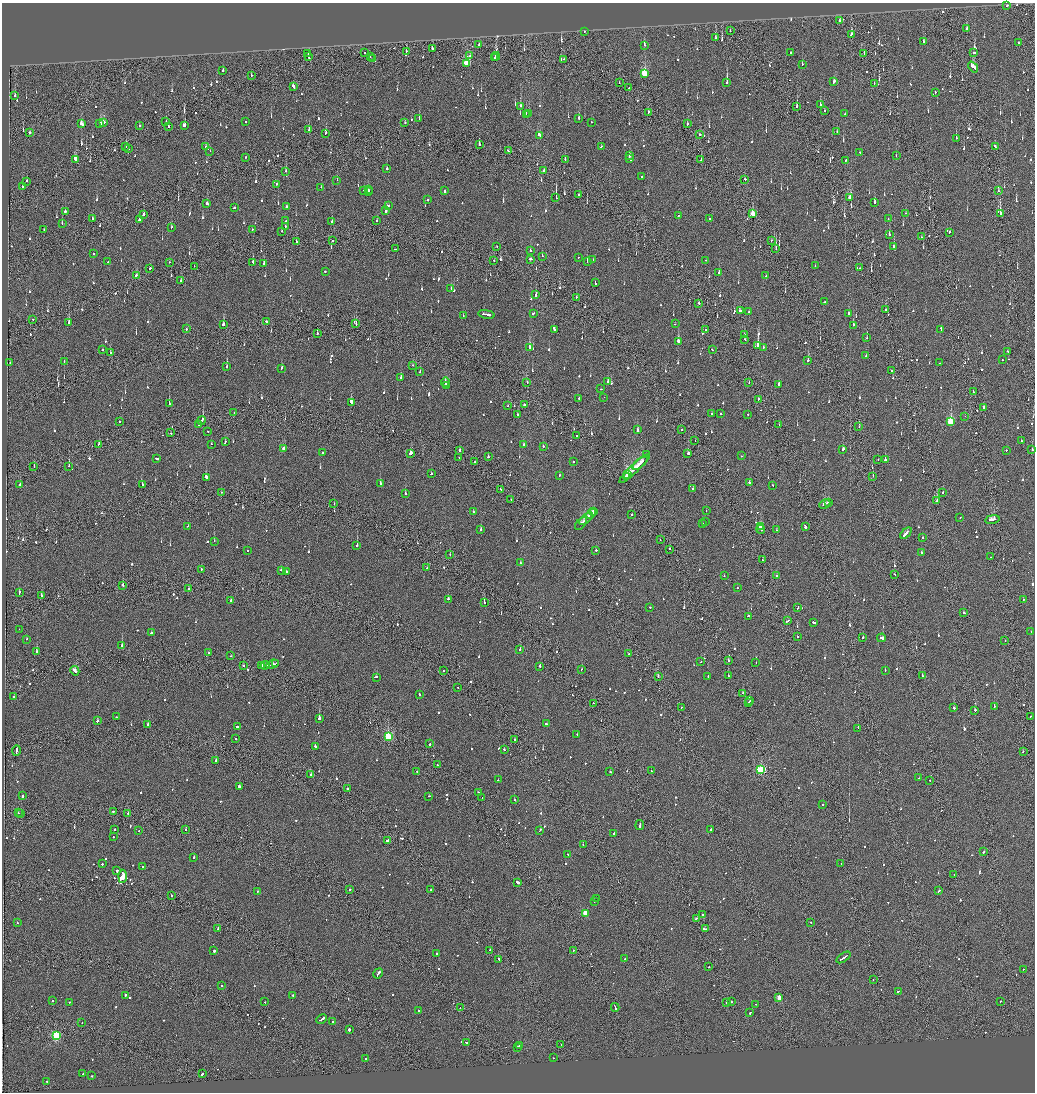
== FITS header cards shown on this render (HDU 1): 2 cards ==
NAXIS1  =                 2065
NAXIS2  =                 2180

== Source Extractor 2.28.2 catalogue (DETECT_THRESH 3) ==
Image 2065 x 2180 px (HDU 1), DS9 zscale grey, zoomed out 1/2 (1 PNG px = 2 x 2 image px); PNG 1037 x 1094 px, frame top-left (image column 1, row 2179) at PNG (2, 3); each listed source drawn as its Kron ellipse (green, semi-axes under 4 px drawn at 4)
Background -0.142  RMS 0.065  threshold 0.196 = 3 sigma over >= 5 px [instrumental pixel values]
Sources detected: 1268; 58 cannot appear on this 1/2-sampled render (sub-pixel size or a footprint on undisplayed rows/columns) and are neither listed nor drawn; of the other 1210, the 500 brightest by FLUX_AUTO listed and drawn (710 fainter detections omitted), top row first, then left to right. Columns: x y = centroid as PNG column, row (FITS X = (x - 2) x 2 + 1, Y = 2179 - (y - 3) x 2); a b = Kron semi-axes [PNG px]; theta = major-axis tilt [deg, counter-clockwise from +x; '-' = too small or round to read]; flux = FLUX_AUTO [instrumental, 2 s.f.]
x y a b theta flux
1007 5 2 2 - 680
839 20 2 1 - 95
967 28 2 2 - 290
730 31 2 2 - 84
584 32 2 1 - 180
851 34 3 2 - 160
716 38 3 2 - 120
924 41 3 2 - 130
1018 43 2 2 - 130
479 45 2 2 - 110
644 45 2 2 - 150
432 49 2 2 - 570
406 51 2 1 - 95
791 52 2 2 - 1200
365 53 2 2 - 110
864 53 2 1 - 330
974 53 2 2 - 140
308 54 3 1 - 190
470 56 2 2 - 160
496 56 4 2 - 450
308 57 3 2 - 300
370 57 2 1 - 110
373 58 2 1 - 340
495 58 2 2 - 220
564 59 2 1 - 260
467 63 4 3 - 820
802 64 2 2 - 110
973 67 6 2 -51 400
223 71 2 2 - 300
644 74 4 3 - 880
251 75 2 2 - 150
834 82 3 2 - 540
619 83 2 2 - 82
727 83 3 2 - 390
874 83 2 1 - 140
293 87 4 2 - 730
629 88 2 2 - 290
935 92 2 2 - 140
15 96 3 2 - 120
820 105 2 2 - 89
521 106 2 2 - 400
797 106 3 2 - 430
824 111 2 2 - 82
648 112 2 2 - 79
529 114 2 2 - 150
845 114 2 2 - 83
526 115 2 2 - 110
579 118 2 2 - 140
419 119 2 2 - 180
166 121 2 1 - 110
245 121 2 2 - 85
591 122 2 2 - 110
100 123 2 2 - 150
103 123 4 3 - 250
405 123 2 2 - 110
81 124 3 2 - 300
687 124 2 2 - 330
184 125 2 2 - 180
139 126 2 2 - 96
168 127 3 2 - 180
309 130 2 2 - 100
837 132 2 2 - 100
29 133 2 2 - 350
326 133 3 2 - 120
539 135 4 2 - 610
699 135 2 2 - 110
956 138 2 2 - 210
479 144 3 2 - 150
126 146 2 2 - 98
206 146 2 2 - 91
601 147 2 2 - 150
995 147 4 2 - 180
128 149 2 2 - 370
210 151 2 2 - 110
508 151 2 2 - 100
860 152 2 2 - 160
629 156 2 2 - 200
896 156 2 2 - 85
246 157 2 2 - 87
75 159 4 2 - 280
565 159 2 2 - 130
629 159 3 2 - 410
701 160 3 2 - 130
846 160 2 2 - 250
387 169 2 2 - 170
286 171 2 2 - 150
544 171 2 2 - 87
642 176 2 2 - 120
745 179 2 2 - 150
337 180 2 2 - 110
27 181 2 2 - 120
277 184 2 2 - 100
22 187 3 2 - 90
321 187 2 2 - 82
364 190 3 2 - 470
368 190 2 2 - 88
445 191 2 2 - 130
998 191 2 1 - 82
368 192 2 2 - 370
579 195 2 2 - 550
556 198 2 1 - 2800
850 198 3 2 - 260
428 200 2 2 - 88
874 203 2 2 - 310
207 204 3 2 - 190
388 206 3 2 - 120
234 207 2 2 - 160
286 207 2 2 - 180
386 210 2 2 - 370
65 211 2 2 - 150
905 213 2 1 - 90
1000 213 2 1 - 1200
144 214 2 2 - 110
752 214 3 2 - 310
678 215 2 1 - 150
92 218 2 2 - 210
709 218 2 2 - 130
888 219 2 2 - 110
139 220 2 2 - 130
377 220 2 1 - 88
285 221 2 2 - 86
332 221 3 2 - 180
62 223 2 2 - 130
171 227 2 2 - 110
285 227 2 2 - 100
44 229 2 2 - 80
252 230 2 2 - 89
282 231 2 1 - 140
949 232 2 2 - 110
889 235 2 2 - 320
921 237 2 2 - 83
771 240 2 2 - 140
296 241 2 1 - 380
333 241 2 1 - 96
497 246 2 1 - 93
893 247 2 2 - 110
776 248 4 2 - 100
395 249 2 2 - 100
530 251 2 2 - 79
94 254 2 2 - 370
542 256 2 1 - 91
578 257 2 2 - 170
531 259 3 2 - 370
593 259 2 2 - 620
494 260 2 1 - 97
706 260 2 1 - 86
587 261 3 2 - 92
108 262 2 1 - 120
170 262 2 1 - 92
253 262 2 2 - 350
264 263 2 2 - 200
194 266 2 1 - 160
815 266 2 2 - 95
150 268 2 2 - 90
860 268 3 2 - 160
325 272 2 2 - 140
719 272 2 2 - 130
136 275 2 2 - 130
766 276 2 1 - 170
181 281 2 2 - 130
595 283 3 2 - 250
451 289 2 2 - 88
536 295 2 2 - 88
576 297 2 1 - 350
824 302 3 1 - 170
699 303 2 2 - 130
885 310 2 2 - 78
740 311 2 2 - 670
749 312 2 1 - 370
533 313 2 2 - 85
486 314 8 2 -9 590
849 314 2 2 - 270
463 316 2 1 - 89
33 319 2 2 - 110
266 321 3 2 - 270
69 323 2 2 - 190
223 324 2 2 - 290
356 324 2 1 - 160
675 324 2 1 - 83
853 325 2 2 - 530
186 329 2 1 - 510
554 329 3 2 - 270
941 329 3 2 - 230
706 330 2 2 - 120
317 334 2 2 - 140
744 334 2 1 - 340
867 338 2 2 - 86
745 340 2 2 - 110
678 342 4 2 - 1100
758 346 2 2 - 1800
529 347 2 2 - 1100
763 347 2 2 - 350
102 350 2 2 - 79
712 350 2 2 - 110
1008 351 3 2 - 200
110 353 2 2 - 150
866 356 2 2 - 430
808 360 2 2 - 290
1002 360 2 2 - 88
10 362 2 2 - 92
64 362 2 2 - 84
940 363 2 2 - 92
413 365 2 2 - 100
227 367 3 2 - 260
281 368 2 2 - 200
420 371 2 1 - 110
891 371 2 2 - 270
401 377 2 2 - 220
608 381 2 2 - 81
445 382 4 2 - 300
749 382 2 1 - 140
527 383 2 1 - 110
779 384 2 2 - 320
446 386 2 2 - 150
600 389 2 2 - 210
973 392 2 1 - 120
604 397 2 1 - 170
579 399 2 1 - 130
758 399 2 2 - 120
351 402 3 2 - 950
169 403 2 2 - 200
524 405 2 2 - 240
508 406 2 2 - 85
984 407 3 2 - 94
234 413 2 2 - 110
712 414 2 2 - 1700
720 414 2 2 - 110
748 414 2 1 - 88
517 415 2 2 - 120
965 416 2 1 - 120
202 420 5 2 - 530
120 422 2 2 - 160
950 422 3 3 - 850
199 424 3 1 - 480
779 425 2 2 - 730
859 427 2 1 - 81
638 430 3 2 - 290
682 430 2 1 - 80
208 431 2 2 - 85
171 433 2 2 - 110
577 435 2 1 - 130
695 441 2 1 - 92
1021 441 2 2 - 230
225 442 3 2 - 150
99 444 2 2 - 130
211 444 2 2 - 140
523 445 2 2 - 150
543 446 2 2 - 130
284 449 3 2 - 190
843 449 3 2 - 120
459 450 2 2 - 230
1006 450 2 2 - 96
1032 450 2 2 - 210
322 452 2 2 - 83
411 453 3 2 - 170
688 453 3 2 - 220
646 455 2 2 - 93
741 456 2 2 - 110
459 457 2 1 - 97
488 457 2 2 - 280
157 458 3 2 - 210
878 459 2 2 - 98
885 460 2 2 - 1900
574 461 2 2 - 160
475 462 2 1 - 100
640 463 9 2 39 650
34 466 2 1 - 90
69 466 2 2 - 110
634 468 20 2 44 1000
431 474 2 2 - 160
559 475 2 2 - 99
628 475 3 2 - 530
626 476 2 2 - 500
873 476 2 1 - 130
206 477 2 2 - 1500
749 483 2 2 - 100
142 484 2 2 - 110
380 484 2 2 - 260
20 485 2 2 - 81
772 485 2 2 - 110
693 488 2 2 - 110
500 489 2 1 - 81
221 492 2 1 - 80
405 493 3 2 - 170
943 493 2 1 - 150
511 499 2 2 - 110
937 500 2 1 - 83
828 502 3 2 - 160
334 503 2 1 - 81
825 504 6 2 28 320
594 511 4 2 - 140
706 511 2 2 - 93
473 512 2 2 - 320
591 514 5 2 - 330
632 515 2 2 - 130
960 517 2 2 - 100
586 519 8 1 44 520
992 520 7 2 9 390
705 522 2 2 - 82
581 524 8 2 50 330
703 524 2 2 - 120
188 526 2 1 - 80
761 526 3 2 - 120
805 526 3 2 - 1600
481 529 3 2 - 440
761 529 4 2 - 1800
776 530 2 1 - 84
906 533 7 2 45 510
923 538 2 1 - 92
660 540 2 1 - 81
214 541 2 1 - 230
357 546 2 2 - 500
669 549 2 1 - 100
596 550 2 2 - 130
247 551 2 2 - 91
922 553 2 2 - 110
450 554 2 1 - 94
990 557 2 1 - 170
763 560 2 1 - 300
521 563 2 2 - 85
427 568 2 2 - 230
201 569 2 2 - 84
281 570 2 2 - 170
287 572 2 2 - 160
895 574 2 2 - 89
724 576 2 2 - 99
777 576 2 1 - 110
123 586 3 1 - 370
737 588 2 2 - 110
189 589 2 2 - 150
19 592 3 2 - 250
41 595 3 2 - 240
448 599 2 2 - 640
1023 599 2 2 - 97
231 600 3 2 - 120
484 603 2 2 - 250
650 607 2 2 - 470
798 608 3 2 - 160
964 613 2 2 - 210
748 616 2 2 - 120
788 621 4 1 - 320
813 622 3 2 - 320
19 629 2 2 - 140
1031 632 2 1 - 95
151 633 3 2 - 110
798 636 2 2 - 110
863 638 2 2 - 150
881 638 4 2 - 300
26 639 2 2 - 130
1005 641 2 1 - 130
122 646 2 2 - 600
520 649 2 2 - 120
37 652 2 2 - 770
209 653 2 1 - 97
629 654 2 2 - 100
231 656 2 1 - 140
701 661 2 2 - 85
728 661 2 2 - 150
756 663 2 2 - 330
272 664 6 2 22 750
276 664 4 1 - 390
262 665 2 2 - 250
265 665 4 1 - 310
243 666 2 2 - 490
540 666 2 2 - 390
581 669 2 2 - 85
885 670 2 2 - 130
75 671 5 2 - 930
443 671 2 2 - 120
728 676 2 1 - 120
922 676 2 2 - 110
376 677 2 2 - 450
658 677 2 1 - 330
708 677 2 2 - 410
457 687 2 1 - 110
743 693 2 1 - 280
419 695 2 2 - 96
14 697 2 2 - 120
750 701 3 2 - 180
594 703 2 1 - 79
748 703 2 2 - 110
994 706 2 2 - 240
681 707 2 1 - 83
954 708 2 2 - 100
975 710 2 2 - 620
1031 716 2 2 - 93
116 717 2 1 - 93
319 718 3 2 - 580
97 721 2 2 - 250
148 724 2 2 - 850
546 724 2 2 - 130
237 727 2 2 - 240
858 728 2 1 - 140
577 734 2 2 - 85
388 736 3 3 - 1200
236 739 2 2 - 82
514 739 2 1 - 310
430 744 2 2 - 260
315 747 3 2 - 190
504 750 2 2 - 110
16 751 5 1 - 340
1023 751 2 2 - 100
216 760 2 2 - 210
437 765 2 1 - 97
761 770 3 3 - 1300
651 771 2 2 - 90
417 772 2 1 - 97
610 772 2 1 - 98
311 775 2 2 - 430
919 778 2 1 - 83
498 780 2 1 - 170
930 780 2 2 - 97
239 786 2 2 - 460
347 789 2 2 - 190
478 793 2 2 - 250
22 796 2 2 - 290
429 796 2 1 - 100
482 797 2 1 - 91
514 800 2 2 - 370
823 805 2 2 - 170
113 811 2 2 - 140
18 813 2 2 - 170
128 813 2 1 - 160
21 814 2 2 - 86
640 825 5 2 - 1200
114 829 2 2 - 150
711 829 2 2 - 110
185 830 2 2 - 82
540 830 4 1 - 310
138 831 2 1 - 110
614 833 2 2 - 200
113 837 2 2 - 79
388 840 3 2 - 750
583 845 2 2 - 94
984 852 3 2 - 150
568 854 2 2 - 340
194 857 2 2 - 80
102 864 2 2 - 92
841 864 2 1 - 95
142 866 2 2 - 80
117 871 2 2 - 220
954 874 2 2 - 210
123 876 6 2 87 37000
517 882 3 2 - 920
350 889 2 2 - 120
431 889 3 2 - 400
257 891 2 2 - 100
939 891 3 2 - 120
171 896 2 1 - 100
596 898 2 1 - 230
594 901 2 2 - 100
585 913 3 2 - 300
702 915 2 2 - 120
696 918 3 1 - 220
811 922 2 2 - 230
17 923 2 2 - 110
218 928 4 2 - 280
705 929 4 2 - 320
490 950 2 2 - 150
573 950 2 1 - 130
214 951 2 2 - 250
436 953 2 2 - 170
843 957 8 2 35 650
499 959 3 2 - 970
625 959 2 1 - 81
709 967 2 1 - 150
1023 969 2 2 - 160
378 973 5 2 - 290
873 980 2 1 - 110
222 985 2 1 - 240
898 991 2 2 - 170
125 995 3 2 - 190
293 995 2 2 - 470
779 997 2 2 - 150
52 1001 2 2 - 240
1000 1001 2 2 - 110
69 1002 2 1 - 93
265 1002 2 2 - 86
731 1002 2 2 - 120
727 1003 2 1 - 230
755 1004 2 2 - 120
615 1007 4 1 - 430
460 1008 2 1 - 190
419 1011 2 1 - 190
750 1013 2 2 - 200
322 1019 5 2 - 390
333 1022 2 1 - 93
82 1023 2 1 - 87
349 1029 2 2 - 380
56 1035 3 3 - 1200
466 1042 3 2 - 200
520 1045 3 2 - 130
561 1045 2 1 - 350
517 1047 3 2 - 160
553 1058 2 1 - 91
366 1059 2 1 - 83
202 1073 3 2 - 160
83 1074 3 2 - 370
91 1076 2 2 - 84
46 1081 2 1 - 98
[710 fainter detections neither listed nor drawn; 58 sub-pixel or undisplayed-footprint detections neither listed nor drawn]